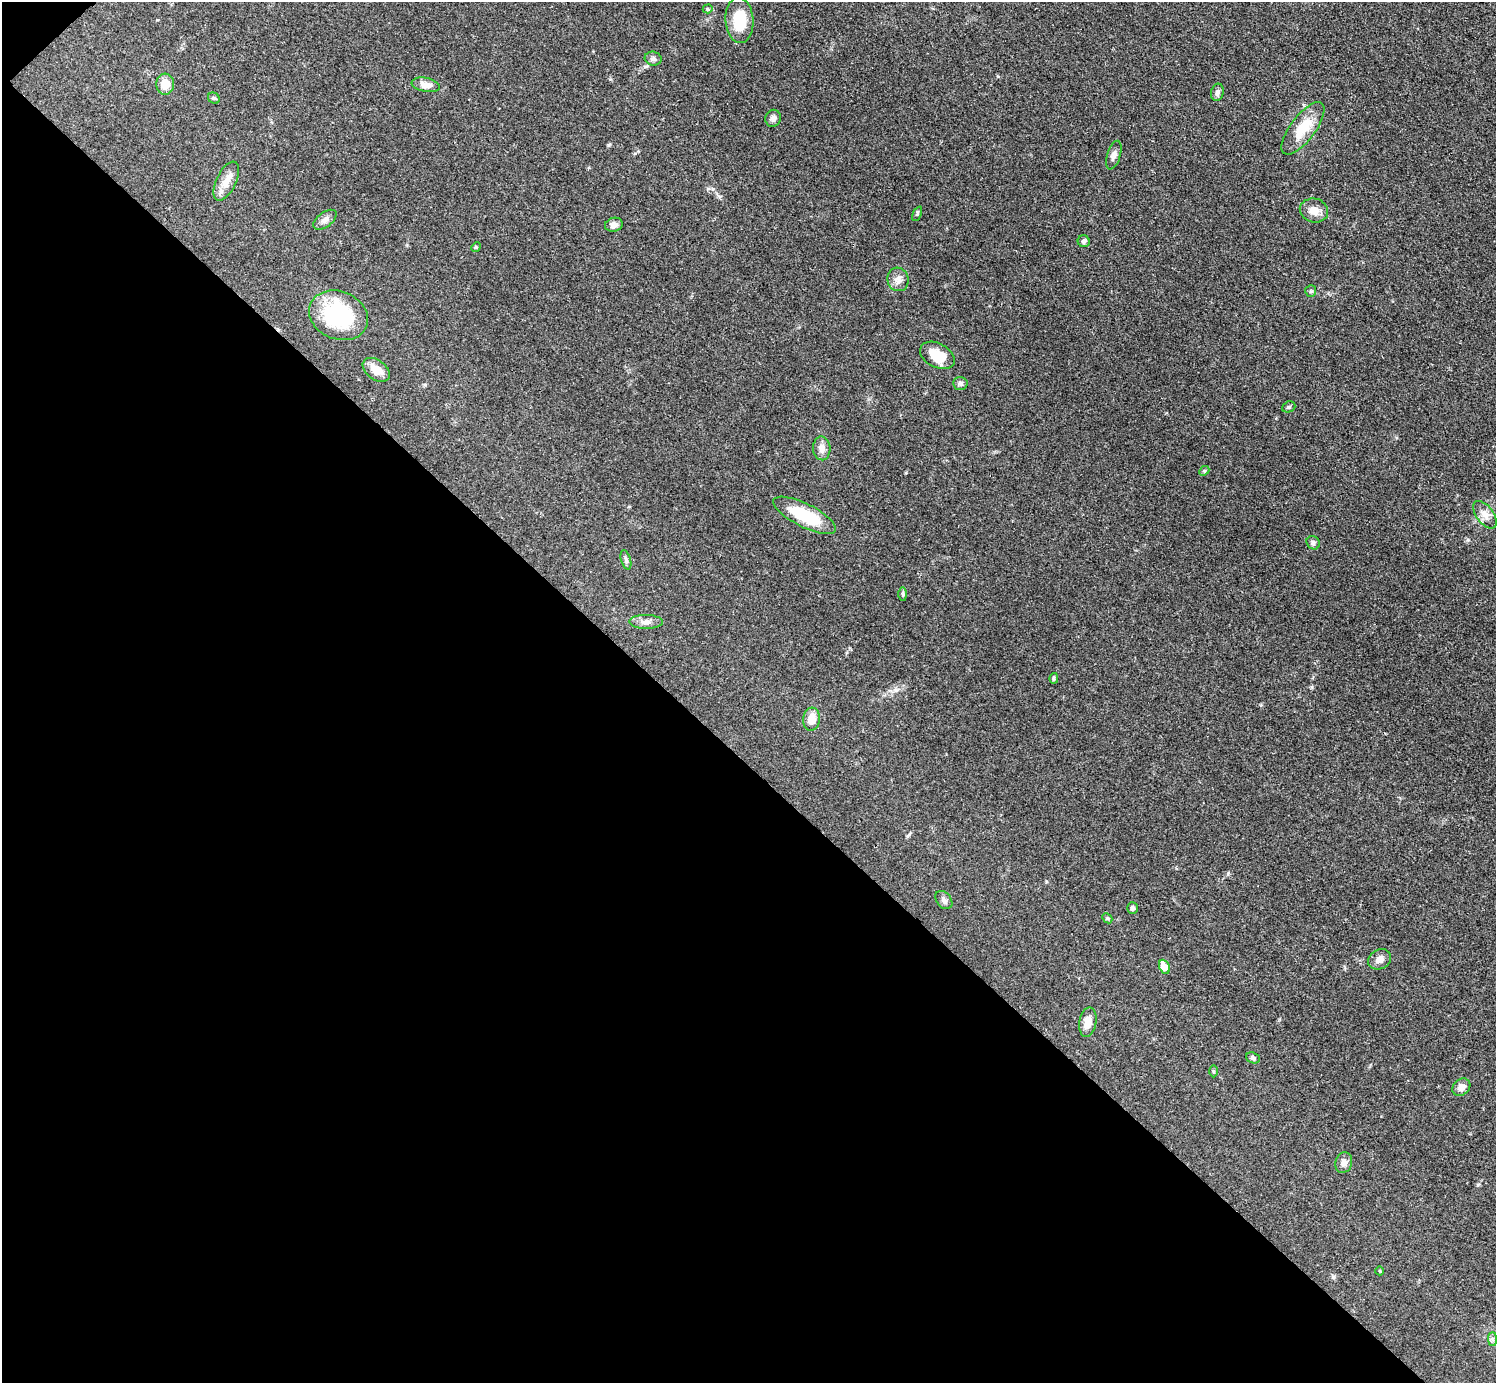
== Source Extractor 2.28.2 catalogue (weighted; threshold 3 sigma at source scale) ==
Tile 9 of 4 x 4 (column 1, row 3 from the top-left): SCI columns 9-1502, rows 1689-3069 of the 5993 x 5993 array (HDU 1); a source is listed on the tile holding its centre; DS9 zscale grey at full resolution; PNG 1498 x 1385 px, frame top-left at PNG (2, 2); each listed source drawn as its Kron ellipse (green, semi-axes under 4 px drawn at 4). Shown black and unused: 45% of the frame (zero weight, under 3 of 4 exposures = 1% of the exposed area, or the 3 px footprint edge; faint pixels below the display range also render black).
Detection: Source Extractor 2.28.2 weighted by HDU 2 'WHT'; one run over the whole footprint, this tile lists its part. Background 0.0501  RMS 0.0052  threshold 0.0236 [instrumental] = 3 sigma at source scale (4.5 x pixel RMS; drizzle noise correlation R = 1.50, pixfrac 1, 0.05/0.05 arcsec/px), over >= 5 px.
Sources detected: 46; all 46 listed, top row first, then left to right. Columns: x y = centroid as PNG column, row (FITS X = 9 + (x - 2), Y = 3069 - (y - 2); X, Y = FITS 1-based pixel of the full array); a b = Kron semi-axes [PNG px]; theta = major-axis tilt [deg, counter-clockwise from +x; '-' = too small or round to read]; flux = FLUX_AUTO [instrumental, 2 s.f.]
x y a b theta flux
708 9 5 4 - 0.69
739 20 23 14 -86 17
653 59 8 7 - 1.5
165 84 10 9 - 6.9
426 85 14 7 -11 3.9
1217 92 8 6 76 1.6
214 98 6 5 - 0.8
773 118 8 7 - 2
1303 128 31 12 53 14
1114 155 15 6 73 2.5
226 181 21 10 64 5.9
1314 210 14 12 -14 5
917 214 8 4 64 0.7
325 220 13 7 37 2.7
614 225 9 7 16 2.8
1084 241 6 6 - 1.4
476 247 5 4 - 0.54
898 279 12 10 -74 3.3
1311 291 6 5 - 0.85
339 315 30 24 -22 46
937 355 18 12 -29 12
376 370 15 10 -36 6.6
960 383 7 6 - 1.6
1289 407 7 5 21 0.82
822 448 12 8 -85 3.8
1204 471 5 4 - 0.62
805 515 34 11 -27 24
1485 515 16 8 -54 4
1313 543 7 6 - 1.7
626 560 10 5 -74 1.3
903 594 7 4 -89 0.88
646 622 17 7 0 3.2
1054 678 5 4 - 0.76
811 719 11 8 83 6.5
944 900 10 7 -52 1.8
1132 908 6 5 - 1.2
1107 918 6 4 -43 0.63
1380 959 12 9 30 3.3
1164 967 7 5 -66 8.5
1088 1022 15 8 81 6.5
1253 1058 7 5 -21 1.4
1213 1071 6 4 -90 0.69
1461 1087 10 8 40 3.7
1344 1163 10 8 73 2.7
1380 1271 4 3 - 0.42
1492 1339 7 4 -90 1.2
Unlisted compact peaks at least as high as the median listed source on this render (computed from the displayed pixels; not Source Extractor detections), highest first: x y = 608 145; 1468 540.